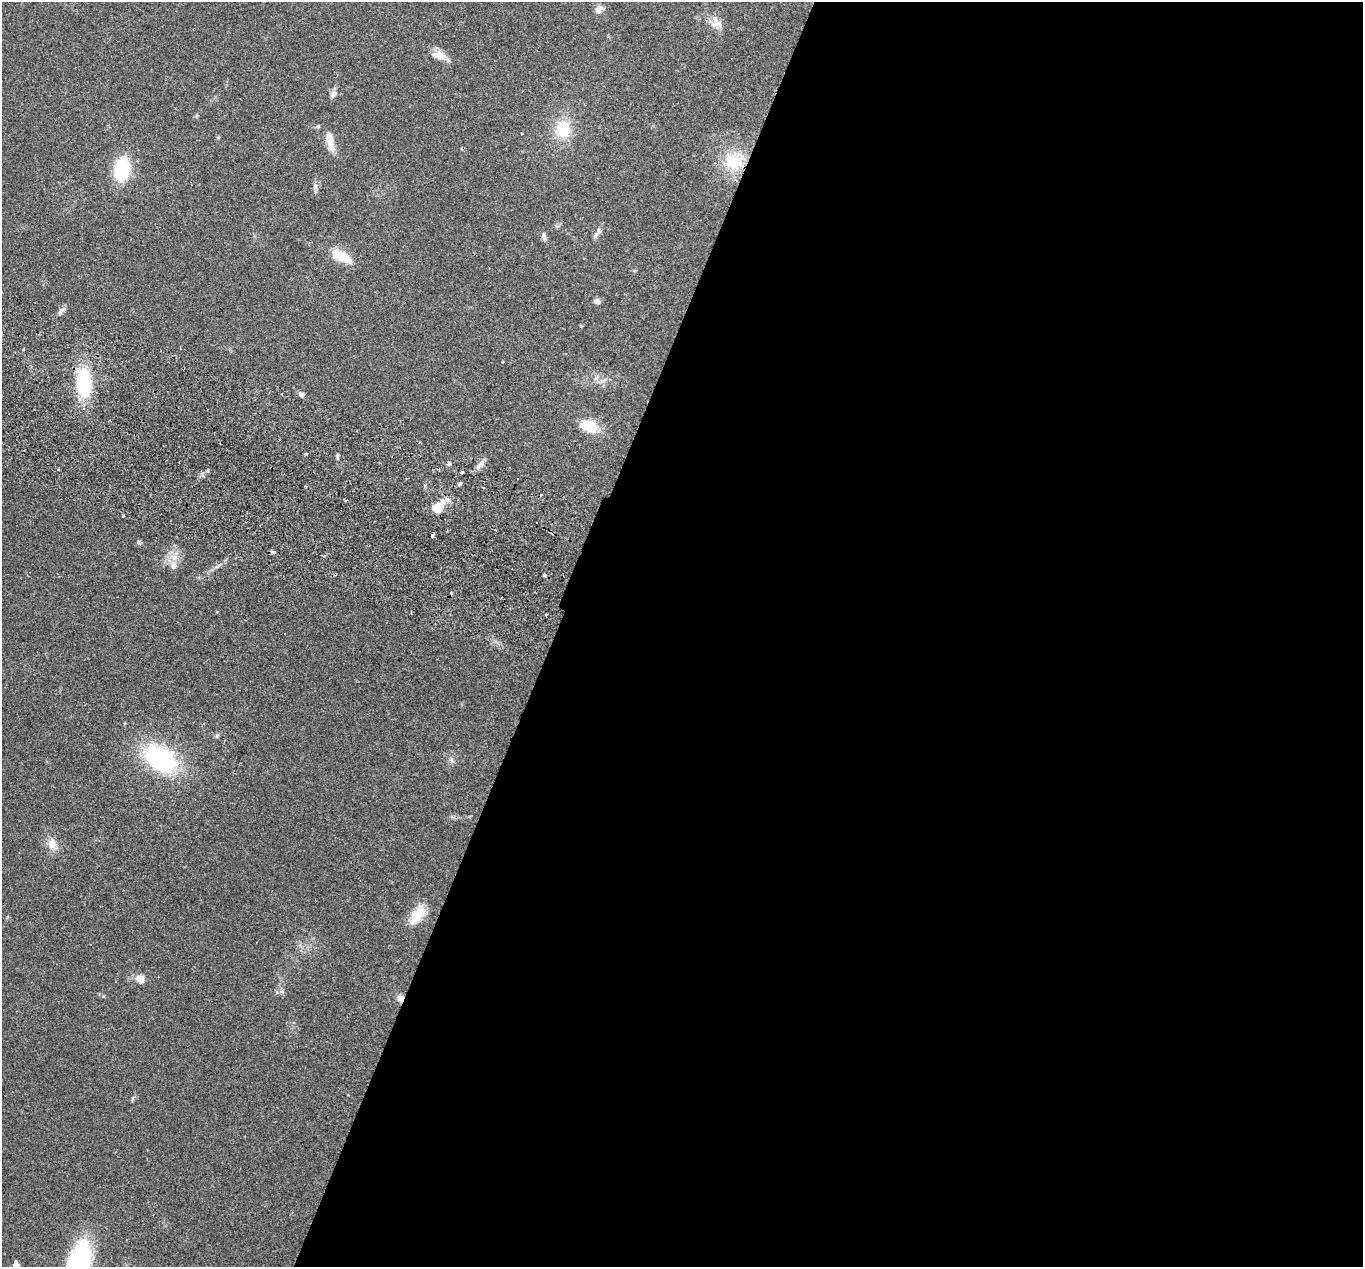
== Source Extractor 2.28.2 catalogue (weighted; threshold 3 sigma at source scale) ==
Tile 12 of 4 x 4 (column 4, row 3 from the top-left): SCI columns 4111-5471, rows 1457-2721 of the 5499 x 5574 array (HDU 1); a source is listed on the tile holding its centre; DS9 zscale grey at full resolution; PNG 1365 x 1269 px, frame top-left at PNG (2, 2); no overlay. Shown black and unused: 59% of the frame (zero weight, under 2 of 3 exposures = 3% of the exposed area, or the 3 px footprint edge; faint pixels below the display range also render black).
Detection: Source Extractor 2.28.2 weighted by HDU 2 'WHT'; one run over the whole footprint, this tile lists its part. Background 0.0941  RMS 0.0088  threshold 0.0396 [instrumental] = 3 sigma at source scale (4.5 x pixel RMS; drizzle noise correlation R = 1.50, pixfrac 1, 0.05/0.05 arcsec/px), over >= 5 px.
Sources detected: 57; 4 cosmic-ray / hot-pixel residue — not listed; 5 inside a brighter listed object's ellipse — not listed separately; the other 48 listed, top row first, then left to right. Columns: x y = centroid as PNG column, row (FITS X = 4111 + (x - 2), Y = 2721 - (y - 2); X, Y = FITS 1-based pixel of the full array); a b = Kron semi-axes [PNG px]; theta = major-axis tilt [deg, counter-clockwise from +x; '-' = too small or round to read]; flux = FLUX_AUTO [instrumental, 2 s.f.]
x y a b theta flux
599 10 11 7 44 5.3
717 24 18 9 4 7.3
442 56 20 9 -41 8
334 94 9 7 49 3.5
563 129 20 16 79 28
522 133 3 2 - 0.91
331 146 18 9 -75 8.3
461 148 4 3 - 0.9
734 161 25 22 4 33
122 169 17 11 80 63
315 187 9 6 75 2.8
597 234 19 5 57 3.4
544 236 11 6 -78 2.8
341 256 23 10 -24 23
597 301 7 6 - 3
62 310 12 4 40 2.8
502 362 3 3 - 0.91
84 384 24 12 -90 65
301 395 7 6 - 2.6
588 426 23 14 -19 19
306 453 3 3 - 2.3
449 464 6 5 - 1.9
480 465 14 6 43 4.8
58 469 3 3 - 2.1
462 472 3 3 - 1.4
518 478 3 2 - 1.3
459 484 4 3 - 13
483 487 3 2 - 0.81
541 495 3 3 - 1
438 507 22 13 55 12
123 516 3 3 - 1
432 535 5 3 - 7
139 542 5 5 - 1.9
273 552 4 3 - 4.2
174 557 11 9 -28 7.2
218 566 9 4 28 2.4
545 575 4 3 - 3.2
546 615 3 3 - 2.8
217 736 6 4 89 1.4
161 759 32 21 -34 110
451 760 7 4 -89 2
52 844 15 11 -84 8.5
419 914 23 15 50 17
140 979 9 8 - 8
282 992 7 4 -1 1.7
400 998 9 8 - 4.5
132 1099 6 4 71 1.2
16 1265 9 8 - 4.5
Overlapping masked pixels (flux is a lower limit): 2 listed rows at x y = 432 535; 400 998
Isophote crosses this tile's border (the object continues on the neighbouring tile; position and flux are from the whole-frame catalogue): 1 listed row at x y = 16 1265